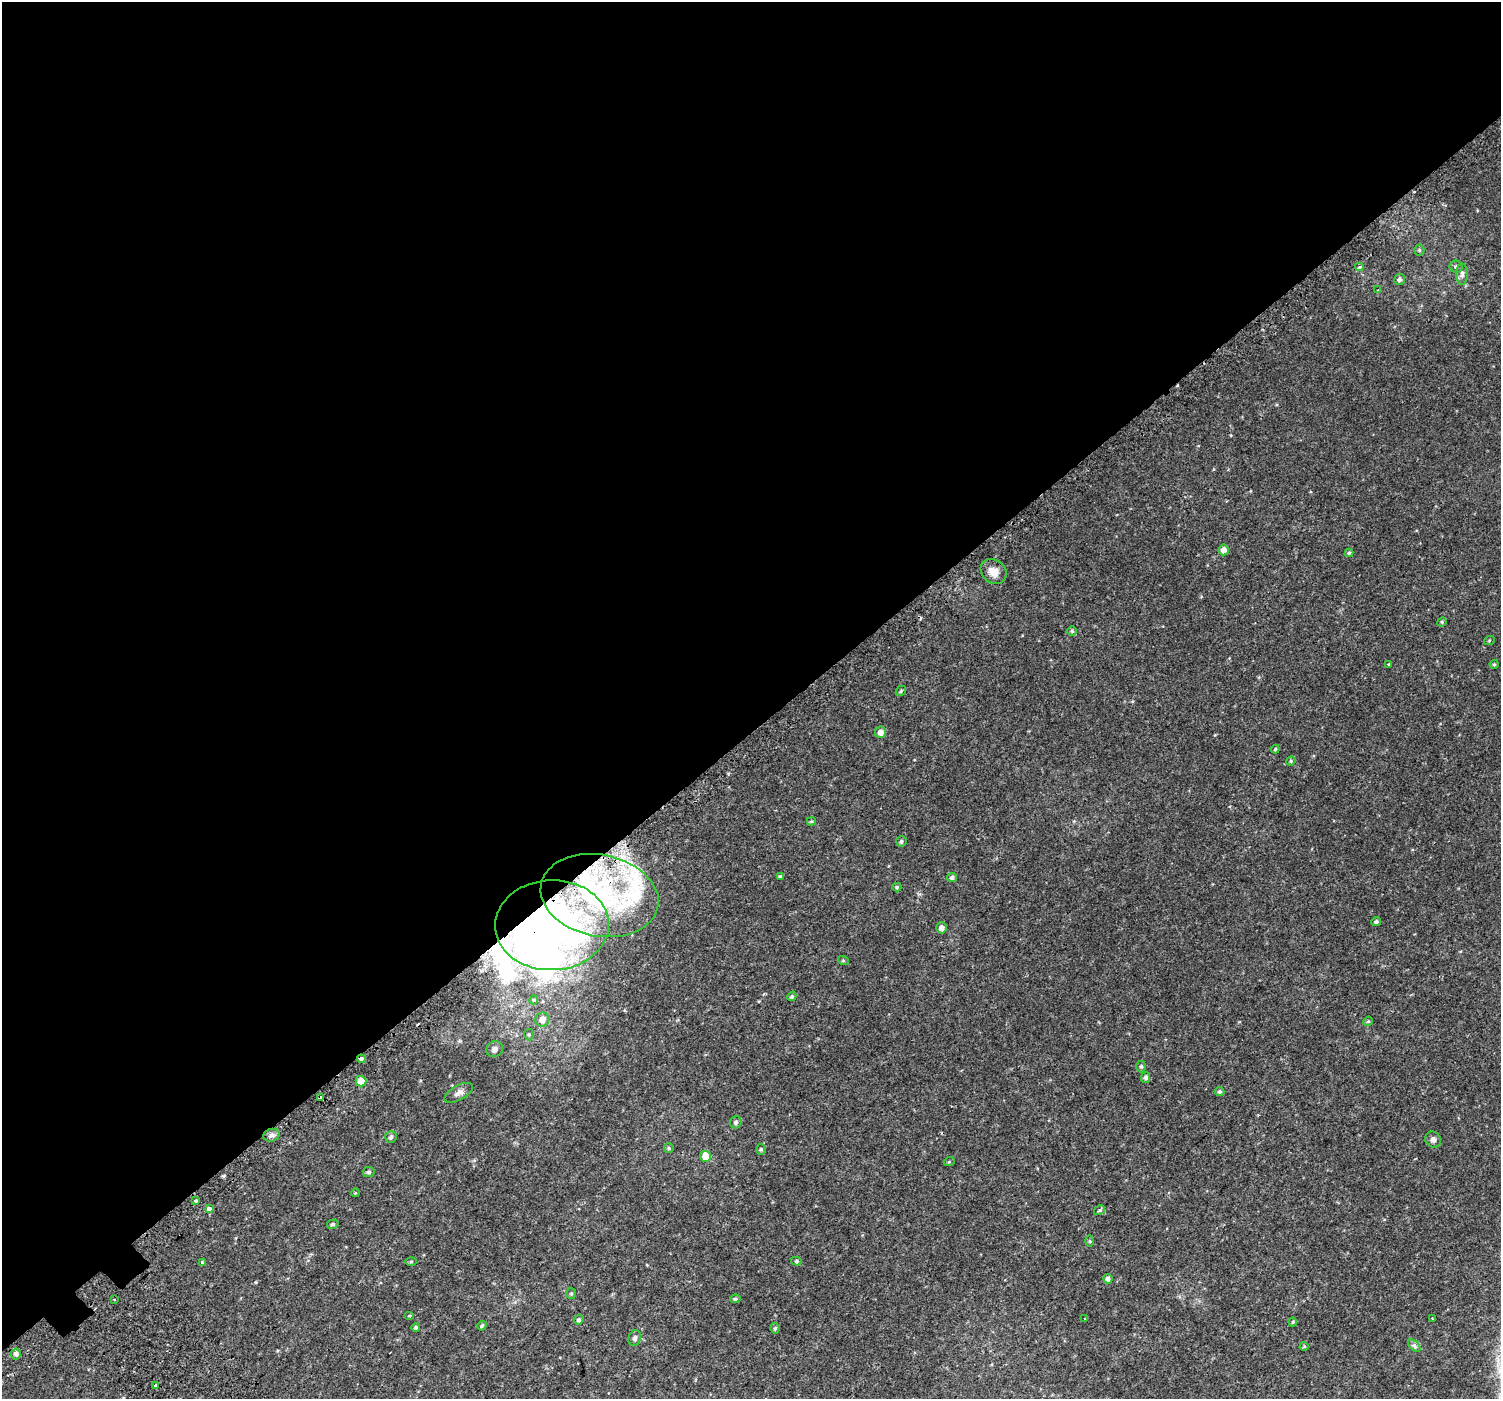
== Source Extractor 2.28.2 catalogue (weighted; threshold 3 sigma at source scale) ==
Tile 2 of 4 x 4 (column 2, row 1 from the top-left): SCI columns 1561-3059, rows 4400-5796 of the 6106 x 6071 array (HDU 1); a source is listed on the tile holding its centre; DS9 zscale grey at full resolution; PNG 1503 x 1401 px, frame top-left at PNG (2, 2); each listed source drawn as its Kron ellipse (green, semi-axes under 4 px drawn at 4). Shown black and unused: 52% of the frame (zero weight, under 2 of 3 exposures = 3% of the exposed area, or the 3 px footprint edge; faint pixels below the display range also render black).
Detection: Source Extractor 2.28.2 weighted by HDU 2 'WHT'; one run over the whole footprint, this tile lists its part. Background 0.0101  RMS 0.0049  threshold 0.0222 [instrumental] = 3 sigma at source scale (4.5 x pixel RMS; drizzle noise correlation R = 1.50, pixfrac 1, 0.0396/0.0396 arcsec/px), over >= 5 px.
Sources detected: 87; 6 inside a brighter object's white glare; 2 cosmic-ray / hot-pixel residue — neither listed nor drawn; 3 inside a brighter listed object's ellipse — not listed separately; the other 76 listed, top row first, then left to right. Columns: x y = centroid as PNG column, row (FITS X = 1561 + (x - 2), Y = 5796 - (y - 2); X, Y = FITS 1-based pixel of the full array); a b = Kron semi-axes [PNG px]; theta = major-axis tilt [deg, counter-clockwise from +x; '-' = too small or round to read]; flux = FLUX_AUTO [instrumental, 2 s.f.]
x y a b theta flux
1419 250 5 5 - 0.69
1359 267 4 4 - 1.2
1456 267 6 6 - 1.1
1462 274 11 5 -90 1.5
1399 279 5 5 - 1.4
1378 290 4 3 - 0.64
1224 550 5 5 - 2.6
1349 553 4 4 - 0.61
994 571 14 11 -39 3.9
1442 622 5 4 - 0.53
1072 631 5 5 - 0.63
1489 641 5 3 - 0.46
1389 664 3 2 - 0.45
1494 664 4 4 - 0.51
901 691 6 4 49 0.58
880 732 5 5 - 2.8
1275 749 4 3 - 0.48
1291 761 5 4 - 0.57
811 821 4 3 - 0.5
901 841 5 5 - 0.86
780 876 4 4 - 0.5
952 877 5 4 - 1
897 887 4 4 - 0.61
599 896 59 41 -11 70
1376 922 5 4 - 0.92
552 925 57 45 2 180
941 928 5 5 - 2.1
843 960 5 3 - 0.42
792 996 5 4 - 0.73
534 1000 4 4 - 0.44
542 1020 7 7 - 2.9
1368 1021 5 4 - 0.52
529 1035 6 5 - 0.72
495 1049 9 7 34 1.9
361 1059 4 3 - 4
1141 1066 6 5 - 0.78
1146 1077 5 4 - 1.1
361 1081 5 5 - 5.8
1220 1091 5 5 - 0.8
459 1093 16 7 29 2.2
321 1098 3 3 - 3.3
736 1122 6 5 - 1.1
272 1135 8 6 16 1.5
391 1137 6 5 - 1.2
1433 1140 8 7 - 1.5
669 1148 5 5 - 0.63
761 1149 5 4 - 0.58
706 1156 5 5 - 9.5
949 1162 5 3 - 0.46
369 1172 6 5 - 0.89
355 1193 4 3 - 0.36
196 1200 4 3 - 0.7
209 1209 4 3 - 3.1
1100 1210 6 4 32 0.74
333 1224 6 4 16 0.88
1090 1241 6 4 -89 0.52
796 1261 5 4 - 0.68
202 1262 4 4 - 0.43
411 1262 5 3 - 0.51
1108 1279 4 4 - 1.4
571 1293 5 5 - 0.61
735 1299 5 4 - 0.77
115 1300 3 3 - 1.1
409 1316 5 3 - 0.45
1432 1318 3 2 - 0.4
1084 1319 3 2 - 0.54
579 1320 5 4 - 0.98
1293 1322 4 4 - 0.49
482 1326 5 4 - 0.85
416 1327 4 4 - 0.75
775 1328 5 4 - 0.75
635 1338 8 6 75 1.2
1304 1346 4 4 - 0.46
1414 1346 7 4 -46 0.96
16 1354 5 4 - 1.4
156 1386 3 3 - 2.2
Overlapping masked pixels (flux is a lower limit): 4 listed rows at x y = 599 896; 552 925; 361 1059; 321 1098